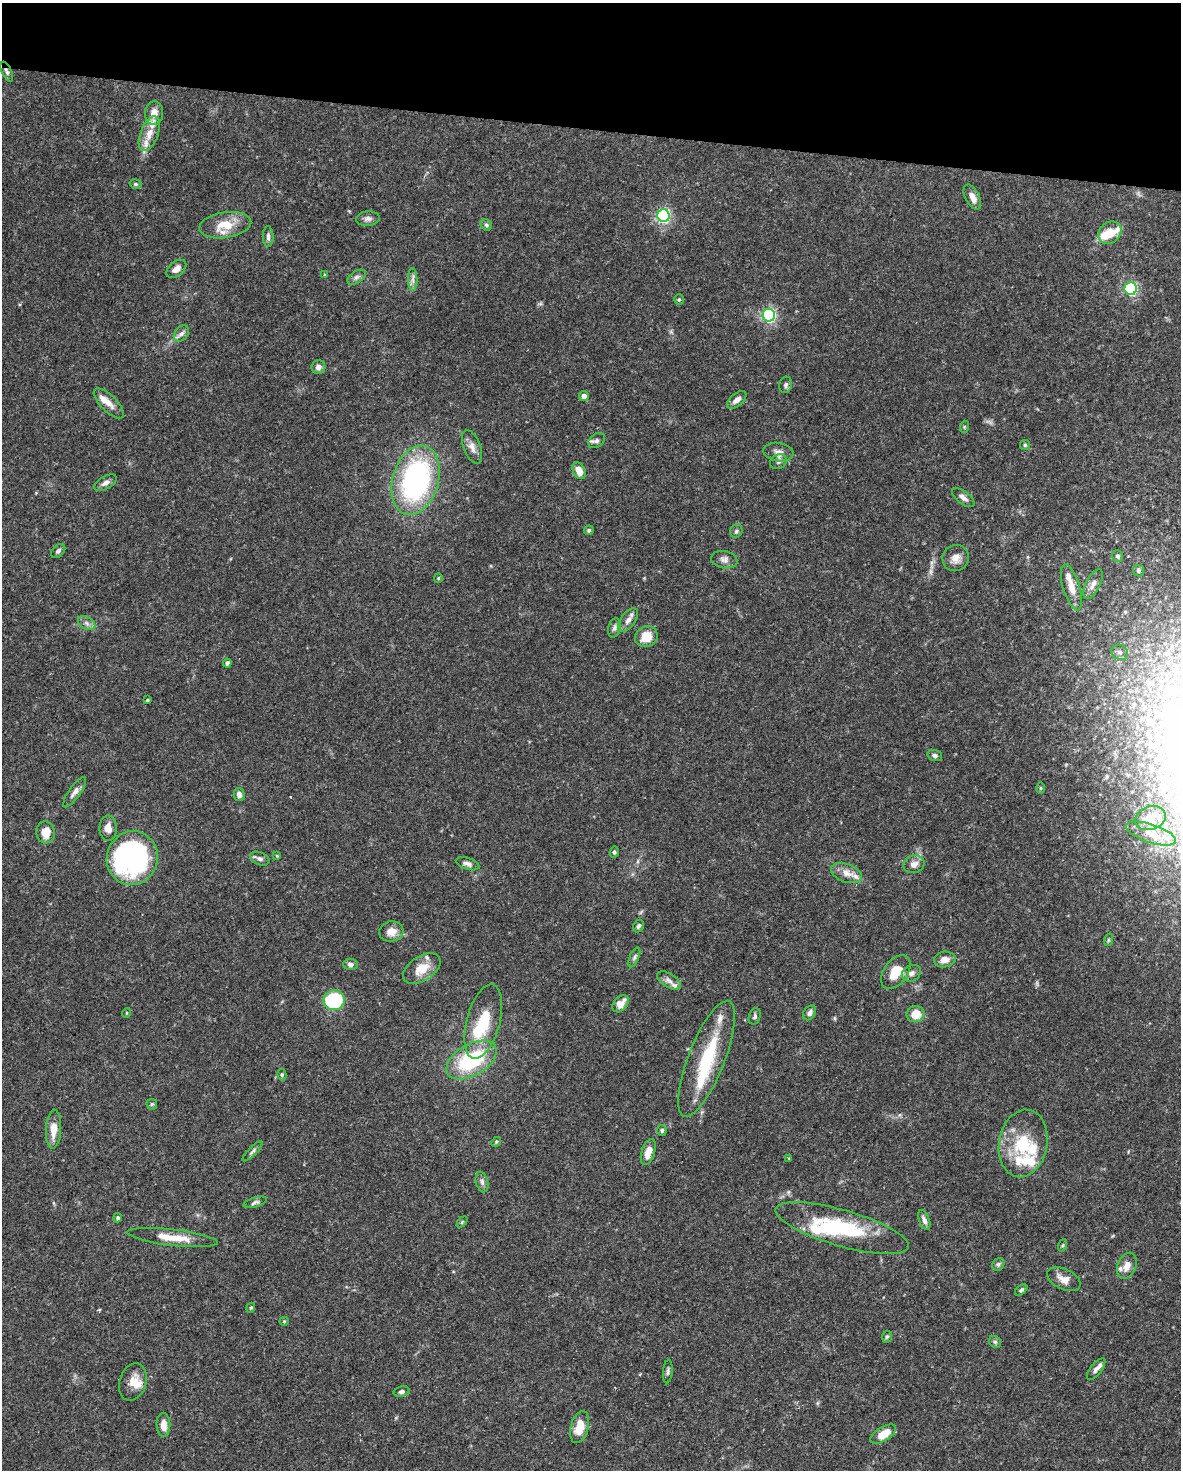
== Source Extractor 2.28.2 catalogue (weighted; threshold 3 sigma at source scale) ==
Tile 2 of 4 x 3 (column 2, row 1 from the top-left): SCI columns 1180-2358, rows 3159-4626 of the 4717 x 4738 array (HDU 1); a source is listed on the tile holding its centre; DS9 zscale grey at full resolution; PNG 1183 x 1472 px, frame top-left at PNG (2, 3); each listed source drawn as its Kron ellipse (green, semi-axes under 4 px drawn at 4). Shown black and unused: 9% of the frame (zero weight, under 3 of 5 exposures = <1% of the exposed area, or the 3 px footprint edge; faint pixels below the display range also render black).
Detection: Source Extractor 2.28.2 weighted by HDU 2 'WHT'; one run over the whole footprint, this tile lists its part. Background 0.0443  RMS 0.0016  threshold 0.00739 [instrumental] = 3 sigma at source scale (4.5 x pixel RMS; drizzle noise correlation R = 1.50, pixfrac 1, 0.05/0.05 arcsec/px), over >= 5 px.
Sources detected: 136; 4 inside a brighter object's white glare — neither listed nor drawn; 15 inside a brighter listed object's ellipse — not listed separately; the other 117 listed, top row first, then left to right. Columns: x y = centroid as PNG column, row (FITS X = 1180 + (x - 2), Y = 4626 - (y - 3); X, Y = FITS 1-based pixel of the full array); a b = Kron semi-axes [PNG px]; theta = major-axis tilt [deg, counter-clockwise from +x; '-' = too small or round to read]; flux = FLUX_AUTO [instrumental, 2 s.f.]
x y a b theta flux
7 72 10 5 -65 0.52
154 113 12 9 85 1.4
149 134 18 9 69 2
135 184 6 4 -16 0.27
972 197 14 7 -62 1.5
663 216 6 6 - 38
368 219 12 7 4 0.67
225 225 26 13 9 3.9
486 225 6 5 - 0.32
1110 233 12 10 39 2.8
268 236 10 5 -90 0.56
176 269 11 7 40 1
325 275 4 4 - 0.21
357 277 10 6 32 0.59
413 280 11 4 -90 0.7
1131 289 6 6 - 28
679 299 5 4 - 0.24
769 315 6 6 - 37
181 333 9 6 50 0.65
318 367 7 6 - 0.78
786 385 8 6 75 0.45
584 396 5 4 - 0.91
737 400 11 6 40 0.94
109 403 19 8 -45 1.5
964 427 6 4 72 0.2
597 441 9 6 34 0.57
1025 445 5 5 - 0.26
472 447 18 8 -69 1.2
778 452 15 9 -8 1.2
778 462 9 7 32 0.55
579 471 9 6 -65 1.9
416 480 35 23 74 35
105 483 12 6 31 0.75
963 498 13 6 -36 0.76
589 530 5 4 - 0.33
736 531 7 6 - 0.37
58 551 8 5 45 0.46
1118 556 6 5 - 0.41
956 558 13 13 - 1.4
724 560 13 8 -10 0.85
1138 571 6 5 - 0.32
438 578 5 4 - 0.18
1093 584 16 7 63 1.2
1071 587 24 8 -73 2
628 620 13 7 54 0.99
87 623 9 6 -28 0.63
614 628 10 6 74 0.55
646 637 12 10 31 2.8
1120 652 9 7 -33 0.61
227 663 4 4 - 0.46
147 700 3 3 - 0.17
935 755 7 5 -16 0.46
1040 788 5 3 - 0.17
75 792 18 6 55 0.86
239 794 7 5 -79 0.92
1150 818 15 11 19 1.8
108 828 13 8 -88 1.4
46 832 11 9 -77 2.4
1151 834 26 9 -18 2.5
614 852 5 4 - 0.32
277 856 4 4 - 0.17
132 858 27 25 71 45
260 859 10 6 -20 0.58
467 864 12 6 -18 0.66
914 864 10 9 - 1.1
847 873 16 9 -20 1.6
638 926 6 5 - 0.4
391 931 12 10 14 1.8
1108 940 6 4 71 0.22
634 957 10 4 67 0.43
945 959 11 8 8 1.2
351 964 7 5 -4 0.57
422 969 21 12 34 3.3
896 972 19 12 54 3.5
911 973 10 8 27 0.88
669 981 13 6 -32 0.82
334 1000 11 10 - 14
621 1004 10 6 50 1.8
126 1013 5 3 - 0.14
810 1013 8 5 56 0.6
916 1014 9 8 - 2.7
755 1016 8 5 73 0.4
483 1022 38 16 75 6.7
706 1059 62 18 69 11
471 1060 28 15 30 14
282 1075 5 4 - 0.28
152 1104 6 5 - 0.25
53 1129 19 7 87 2.1
662 1130 5 5 - 0.33
496 1142 5 4 - 0.21
1023 1143 34 24 80 8.4
252 1151 13 4 45 0.45
648 1152 13 6 72 1.6
789 1158 3 3 - 0.15
482 1182 10 6 -75 0.59
255 1202 12 5 16 0.44
118 1218 4 4 - 0.38
924 1220 10 5 -69 0.73
462 1222 6 4 46 0.22
842 1228 69 18 -16 14
172 1237 45 8 -7 3.7
1063 1245 6 4 71 0.24
998 1264 7 5 54 0.38
1127 1266 14 9 67 1.5
1064 1279 18 10 -24 1.5
1021 1290 7 4 39 0.32
251 1308 5 4 - 0.23
284 1321 5 4 - 0.17
887 1337 6 5 - 0.3
995 1342 6 5 - 0.32
1096 1369 13 5 51 0.82
668 1371 12 4 85 0.41
133 1382 19 13 74 2.2
401 1392 8 5 13 0.48
163 1425 12 7 -88 1.5
580 1427 16 9 75 3
883 1434 14 7 31 2.8
Overlapping masked pixels (flux is a lower limit): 1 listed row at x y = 7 72